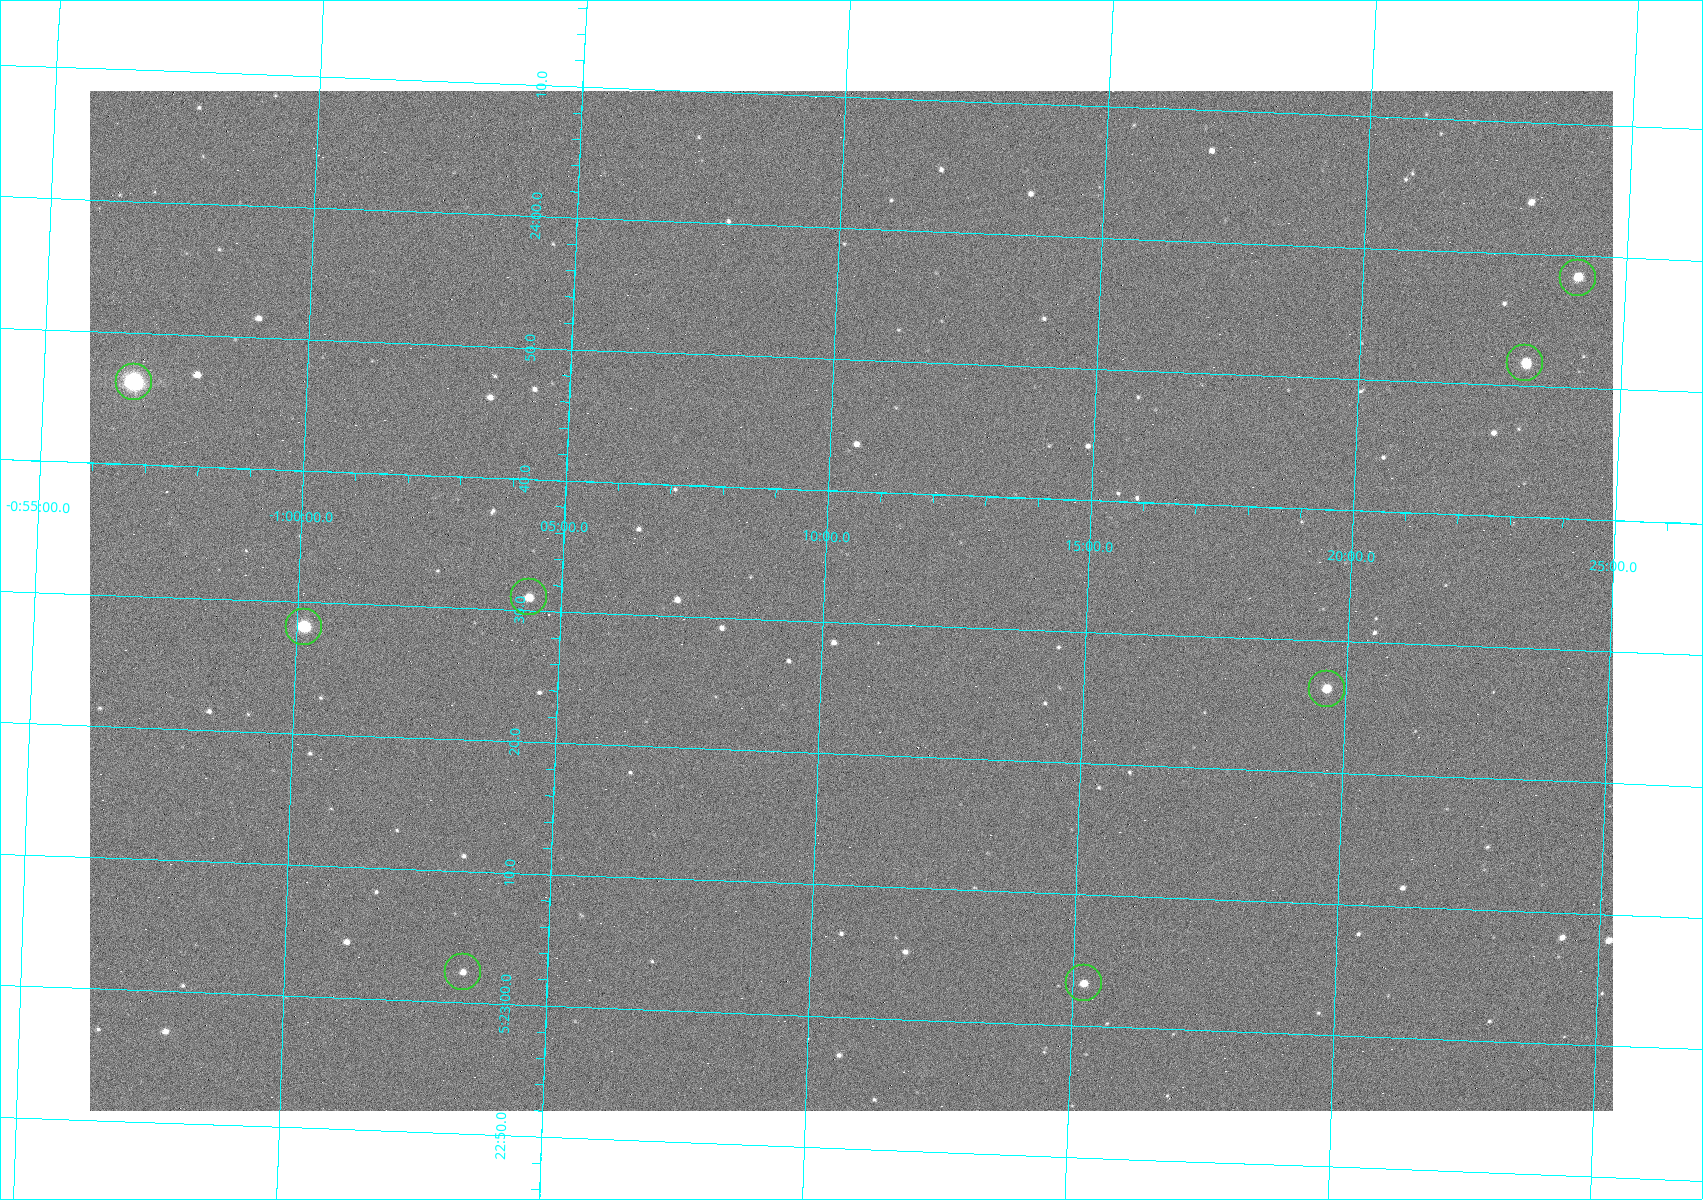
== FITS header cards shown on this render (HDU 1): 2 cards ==
NAXIS1  =                 1523
NAXIS2  =                 1020

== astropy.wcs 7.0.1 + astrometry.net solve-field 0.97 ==
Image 1523 x 1020 px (HDU 1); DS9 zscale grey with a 90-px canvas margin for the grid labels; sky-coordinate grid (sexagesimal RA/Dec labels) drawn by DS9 from the SOLVED WCS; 8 Tycho-2 reference stars matched to detected sources circled (green)
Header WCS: RA---TAN/DEC--TAN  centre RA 05:23:32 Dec -01:11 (80.88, -1.18 deg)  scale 1.14 arcsec/px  FOV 29.0' x 19.4'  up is +88 deg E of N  parity flipped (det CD > 0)
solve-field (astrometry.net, Tycho-2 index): VERIFIED the header's WCS against the Tycho-2 star catalogue (8 matches, 0 conflicts) and refined it, rather than solving blind
Solved WCS: RA---TAN-SIP/DEC--TAN-SIP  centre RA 05:23:32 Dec -01:11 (80.88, -1.18 deg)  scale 1.14 arcsec/px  FOV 29.0' x 19.4'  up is +88 deg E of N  parity flipped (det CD > 0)
The solver's refit moves the header's centre by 0.23 arcsec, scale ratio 1.001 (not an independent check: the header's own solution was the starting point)
Tycho-2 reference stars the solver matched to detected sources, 8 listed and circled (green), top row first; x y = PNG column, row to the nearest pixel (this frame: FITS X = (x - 90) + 1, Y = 1020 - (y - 91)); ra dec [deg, ICRS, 3 dp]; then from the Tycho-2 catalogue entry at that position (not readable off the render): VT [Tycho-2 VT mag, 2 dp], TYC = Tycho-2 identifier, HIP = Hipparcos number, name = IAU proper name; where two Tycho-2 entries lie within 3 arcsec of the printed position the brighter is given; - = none
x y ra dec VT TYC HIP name
1578 278 80.993 -1.402 10.12 4753-1097-1 - -
1525 363 80.966 -1.386 10.33 4753-1182-1 - -
134 382 80.943 -0.946 8.91 4753-387-1 - -
529 597 80.879 -1.073 10.48 4753-1534-1 - -
304 627 80.867 -1.002 7.84 4753-1205-1 25199 -
1327 689 80.860 -1.327 11.24 4753-1591-1 - -
463 972 80.760 -1.057 11.82 4753-1463-1 - -
1084 983 80.764 -1.254 10.69 4753-1358-1 - -